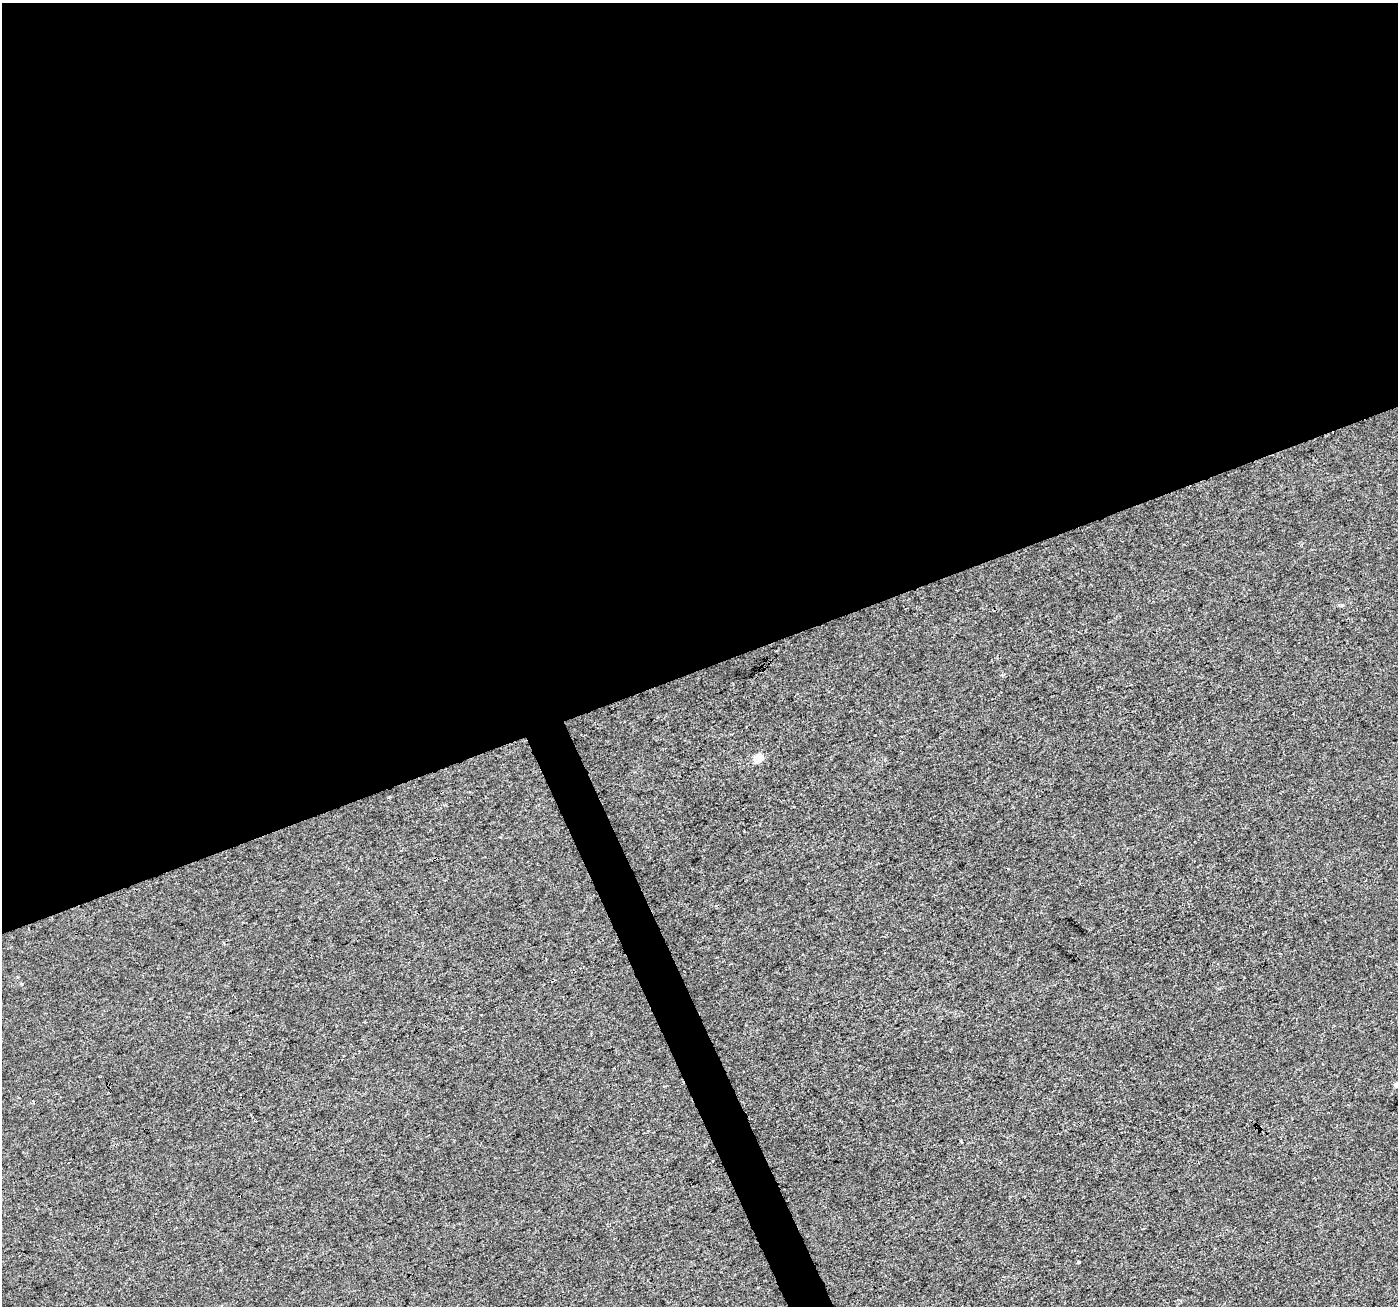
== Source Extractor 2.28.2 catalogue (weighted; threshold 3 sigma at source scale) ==
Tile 2 of 4 x 4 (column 2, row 1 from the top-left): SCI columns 1399-2794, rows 3997-5300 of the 5596 x 5449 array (HDU 1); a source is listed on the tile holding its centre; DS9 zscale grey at full resolution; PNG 1400 x 1308 px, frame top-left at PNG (2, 3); no overlay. Shown black and unused: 53% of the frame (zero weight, under 3 of 4 exposures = <1% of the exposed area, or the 3 px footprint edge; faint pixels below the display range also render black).
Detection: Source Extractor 2.28.2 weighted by HDU 2 'WHT'; one run over the whole footprint, this tile lists its part. Background 0.00326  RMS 0.0033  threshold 0.0148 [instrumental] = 3 sigma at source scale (4.5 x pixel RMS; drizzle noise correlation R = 1.50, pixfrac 1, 0.0396/0.0396 arcsec/px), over >= 5 px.
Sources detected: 6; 1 cosmic-ray / hot-pixel residue — not listed; the other 5 listed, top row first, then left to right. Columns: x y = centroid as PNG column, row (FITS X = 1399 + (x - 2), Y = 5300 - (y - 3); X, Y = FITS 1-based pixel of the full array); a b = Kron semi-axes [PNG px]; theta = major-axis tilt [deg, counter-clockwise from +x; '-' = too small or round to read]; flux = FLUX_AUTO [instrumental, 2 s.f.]
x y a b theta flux
1342 605 6 4 19 0.38
758 758 5 5 - 11
224 943 4 3 - 0.3
1396 1084 7 6 - 0.74
1078 1262 3 3 - 0.7
Isophote crosses this tile's border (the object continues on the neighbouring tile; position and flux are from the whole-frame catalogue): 1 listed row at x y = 1396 1084